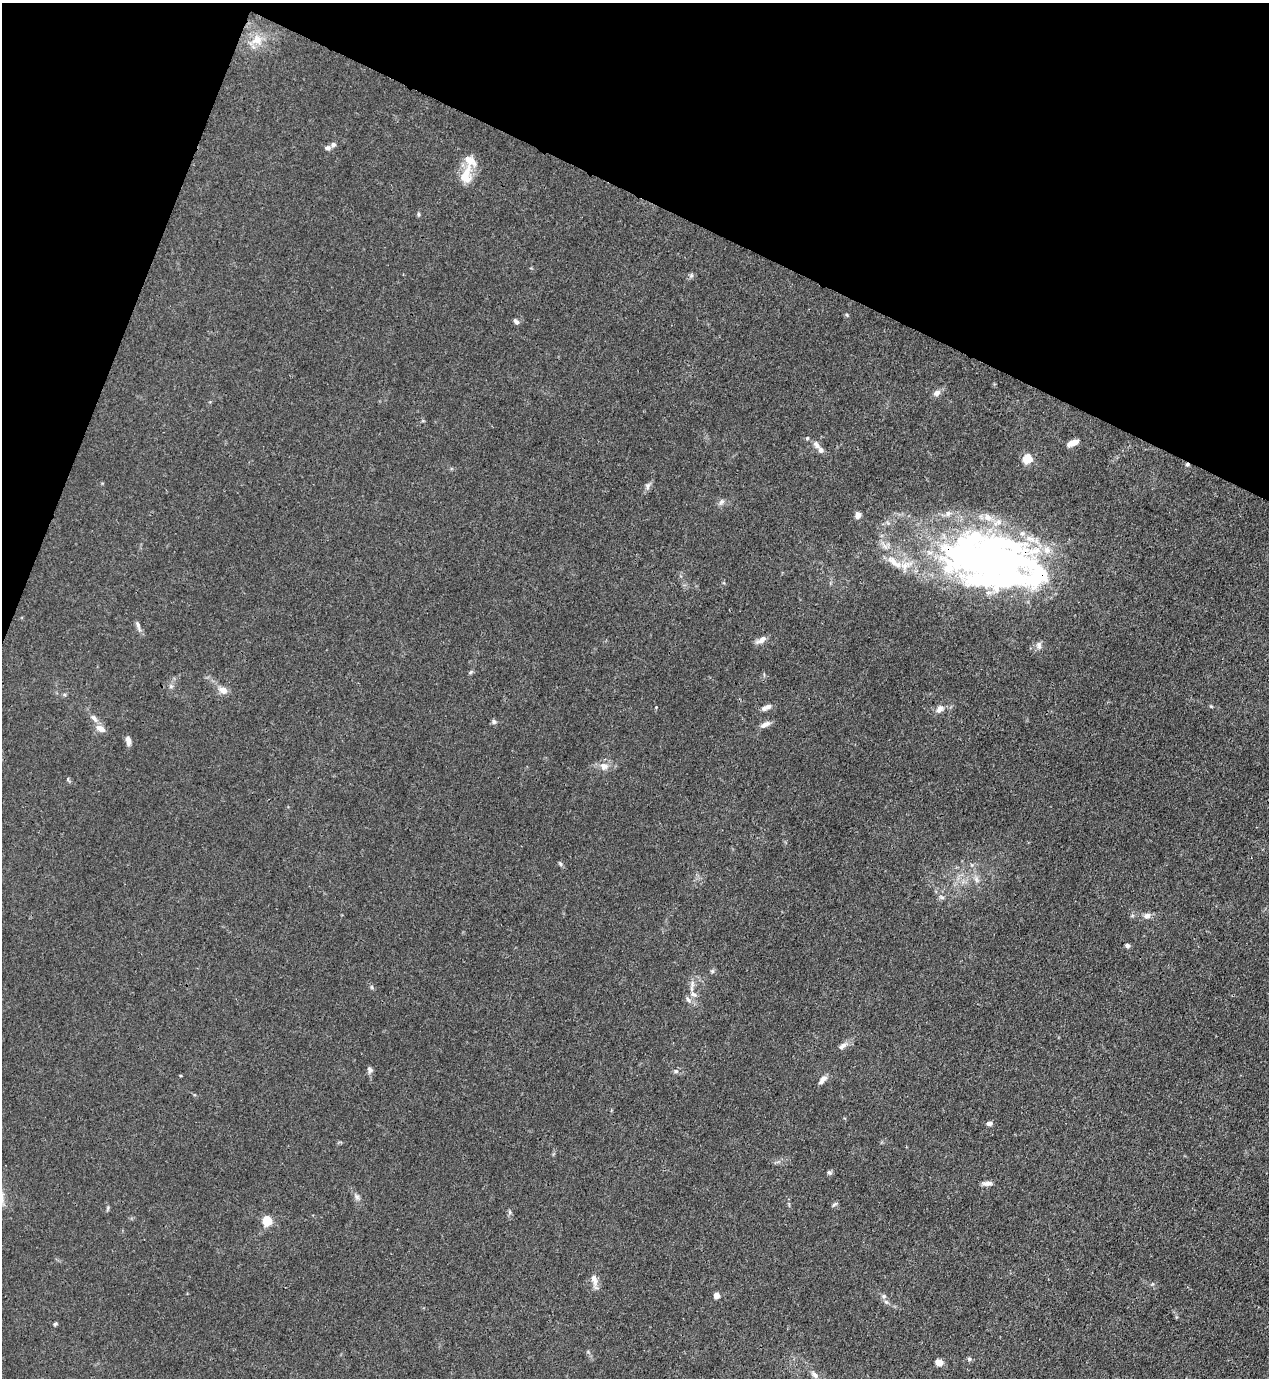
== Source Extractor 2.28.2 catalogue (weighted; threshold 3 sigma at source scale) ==
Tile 2 of 4 x 4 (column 2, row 1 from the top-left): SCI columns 1490-2756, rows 4169-5544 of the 5645 x 5584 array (HDU 1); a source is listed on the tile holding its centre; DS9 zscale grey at full resolution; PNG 1271 x 1380 px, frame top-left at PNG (2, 3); no overlay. Shown black and unused: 19% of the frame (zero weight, under 3 of 4 exposures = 7% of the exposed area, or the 3 px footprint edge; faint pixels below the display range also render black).
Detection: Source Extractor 2.28.2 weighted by HDU 2 'WHT'; one run over the whole footprint, this tile lists its part. Background 0.0179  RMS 0.0025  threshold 0.0113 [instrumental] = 3 sigma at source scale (4.5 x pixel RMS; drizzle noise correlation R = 1.50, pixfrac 1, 0.05/0.05 arcsec/px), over >= 5 px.
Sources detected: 74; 3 inside a brighter object's white glare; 1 cosmic-ray / hot-pixel residue — not listed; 14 inside a brighter listed object's ellipse — not listed separately; the other 56 listed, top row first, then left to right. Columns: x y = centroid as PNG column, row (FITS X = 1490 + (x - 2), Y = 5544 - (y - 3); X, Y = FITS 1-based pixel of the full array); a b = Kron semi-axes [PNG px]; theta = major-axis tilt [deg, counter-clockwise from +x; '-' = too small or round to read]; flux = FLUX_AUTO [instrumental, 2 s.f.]
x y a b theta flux
257 40 18 15 24 4.2
328 148 8 6 5 0.72
466 176 27 15 79 4.8
418 214 5 5 - 0.37
691 275 7 6 - 0.52
847 315 5 4 - 0.3
516 322 8 5 -52 0.65
937 393 9 7 33 1.3
1073 443 11 5 20 2.4
817 445 13 7 -54 1.2
1027 459 5 5 - 14
648 486 10 5 73 0.83
722 502 9 6 51 0.8
858 515 7 6 - 1.3
984 560 115 56 -13 120
138 626 16 5 -73 0.94
762 640 13 6 34 1.6
1039 645 10 8 -76 0.99
471 672 6 4 70 0.38
171 686 6 5 - 0.51
223 690 10 8 -27 1.9
656 707 3 3 - 0.15
766 707 14 6 25 1.3
940 709 10 7 57 1.5
94 718 12 6 -43 1.2
494 722 6 5 - 0.63
765 724 13 6 26 1.3
100 729 13 7 -29 1.8
128 741 11 6 -81 1.2
604 766 12 10 -18 1.9
560 864 6 4 -69 0.44
976 879 9 6 -75 1
942 897 8 5 -19 0.53
1147 916 9 7 18 1.2
1127 945 5 5 - 0.67
712 971 6 5 - 0.42
692 984 12 4 85 0.99
688 999 9 5 -46 0.84
842 1046 14 6 38 1.2
370 1070 9 6 -66 0.72
676 1071 6 5 - 0.48
822 1080 13 6 50 1.3
989 1123 7 5 16 0.89
829 1172 7 5 -33 0.47
987 1183 12 5 -1 1.1
357 1197 8 7 - 0.78
108 1208 6 4 88 0.36
510 1212 7 4 -89 0.45
267 1221 5 5 - 17
594 1279 15 7 -78 2
717 1295 4 4 - 3.4
886 1302 7 5 -42 0.58
55 1324 6 4 45 0.34
969 1359 6 5 - 0.42
939 1362 6 5 - 2.7
815 1375 12 6 -44 1.1
Overlapping masked pixels (flux is a lower limit): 1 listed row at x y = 984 560